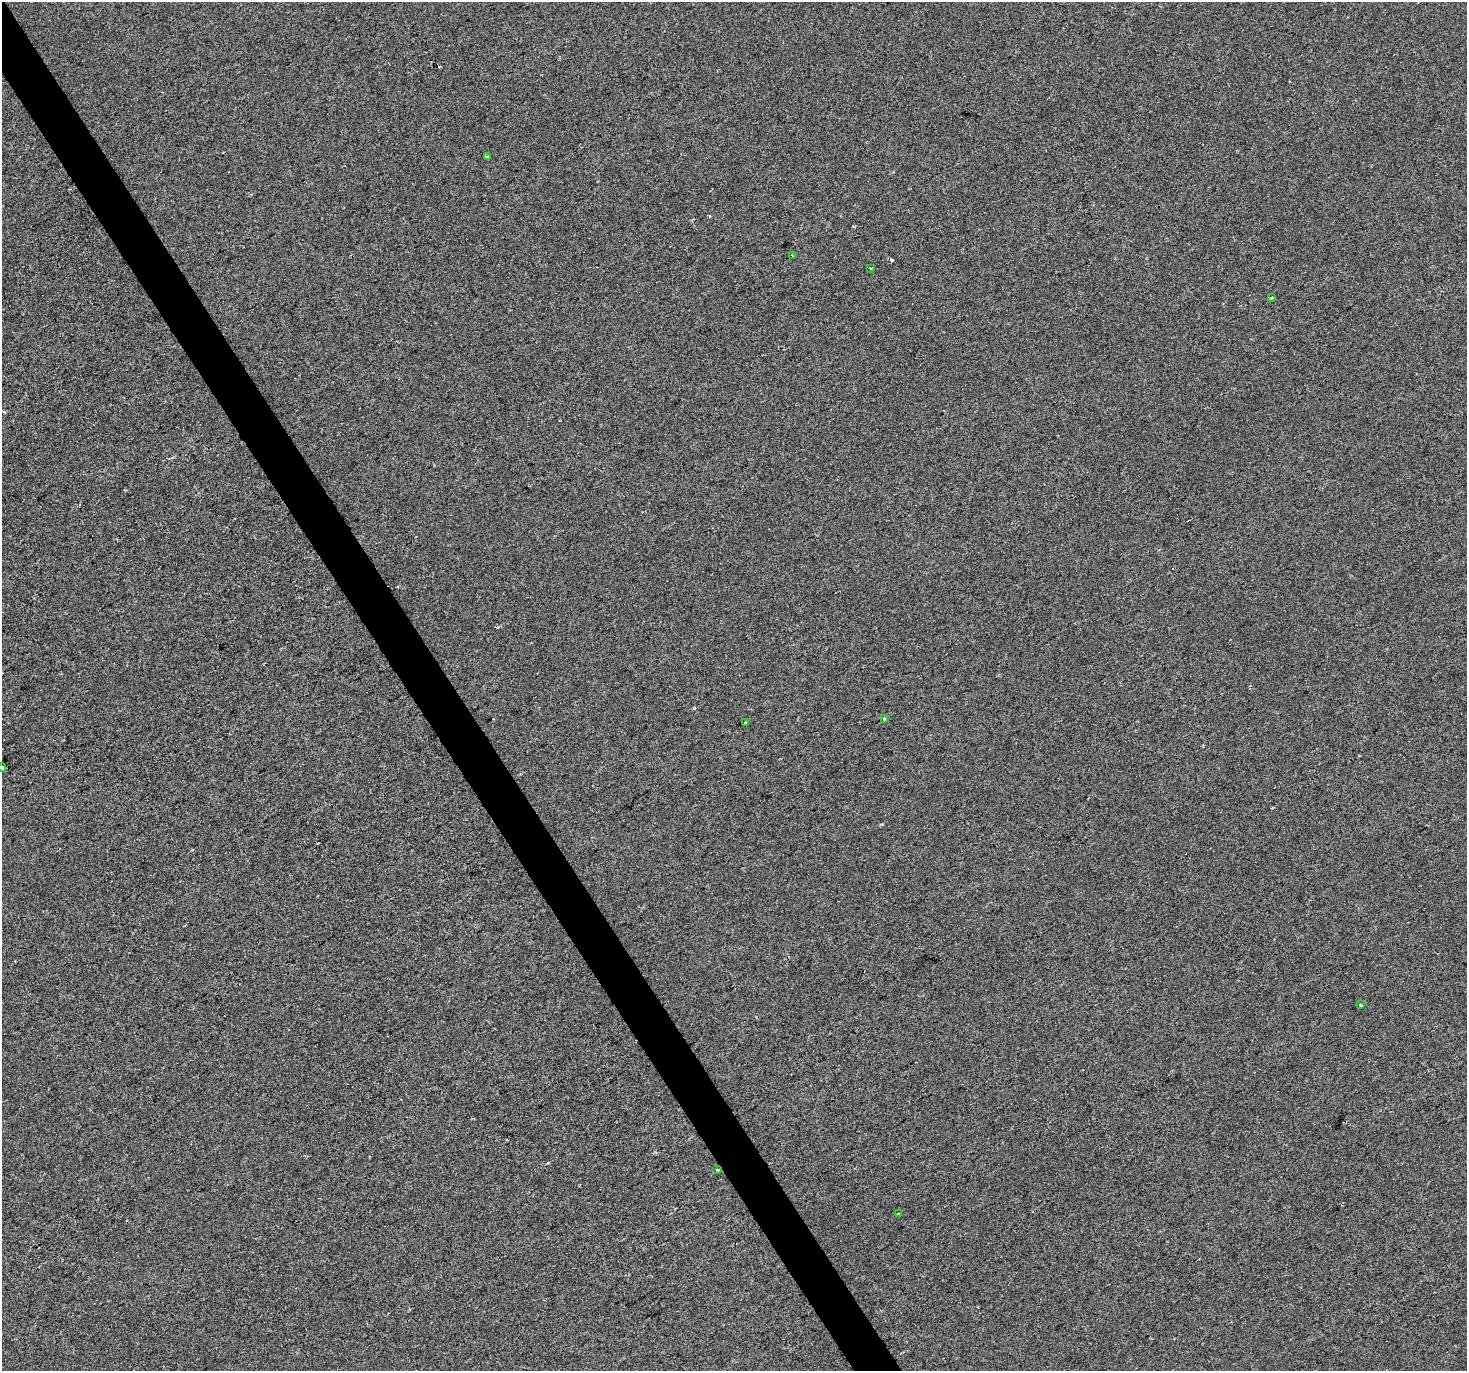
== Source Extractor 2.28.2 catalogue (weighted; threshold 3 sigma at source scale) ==
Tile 11 of 4 x 4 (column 3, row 3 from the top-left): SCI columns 2933-4397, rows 1544-2912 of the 5861 x 5764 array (HDU 1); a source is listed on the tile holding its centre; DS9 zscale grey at full resolution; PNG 1469 x 1373 px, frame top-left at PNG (2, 2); each listed source drawn as its Kron ellipse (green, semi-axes under 4 px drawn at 4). Shown black and unused: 3% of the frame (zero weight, under 2 of 3 exposures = <1% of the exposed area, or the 3 px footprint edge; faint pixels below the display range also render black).
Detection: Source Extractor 2.28.2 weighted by HDU 2 'WHT'; one run over the whole footprint, this tile lists its part. Background -5.51e-04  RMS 0.0041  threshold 0.0185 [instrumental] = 3 sigma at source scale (4.5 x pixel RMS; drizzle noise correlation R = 1.50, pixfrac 1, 0.0396/0.0396 arcsec/px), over >= 5 px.
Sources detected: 13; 3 cosmic-ray / hot-pixel residue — neither listed nor drawn; the other 10 listed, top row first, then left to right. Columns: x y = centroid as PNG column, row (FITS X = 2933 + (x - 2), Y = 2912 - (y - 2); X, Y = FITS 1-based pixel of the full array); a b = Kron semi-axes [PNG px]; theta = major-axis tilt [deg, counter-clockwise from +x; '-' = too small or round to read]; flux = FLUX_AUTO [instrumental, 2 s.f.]
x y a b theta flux
487 157 4 3 - 2.9
792 255 3 3 - 1.6
871 268 2 2 - 0.43
1272 298 3 3 - 1.3
884 719 3 3 - 1.1
746 722 3 3 - 0.99
2 768 4 3 - 0.95
1360 1005 3 3 - 0.68
718 1170 5 2 - 0.42
898 1214 3 3 - 1.7
Overlapping masked pixels (flux is a lower limit): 1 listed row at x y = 718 1170
Isophote crosses this tile's border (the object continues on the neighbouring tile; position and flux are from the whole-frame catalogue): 1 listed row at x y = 2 768